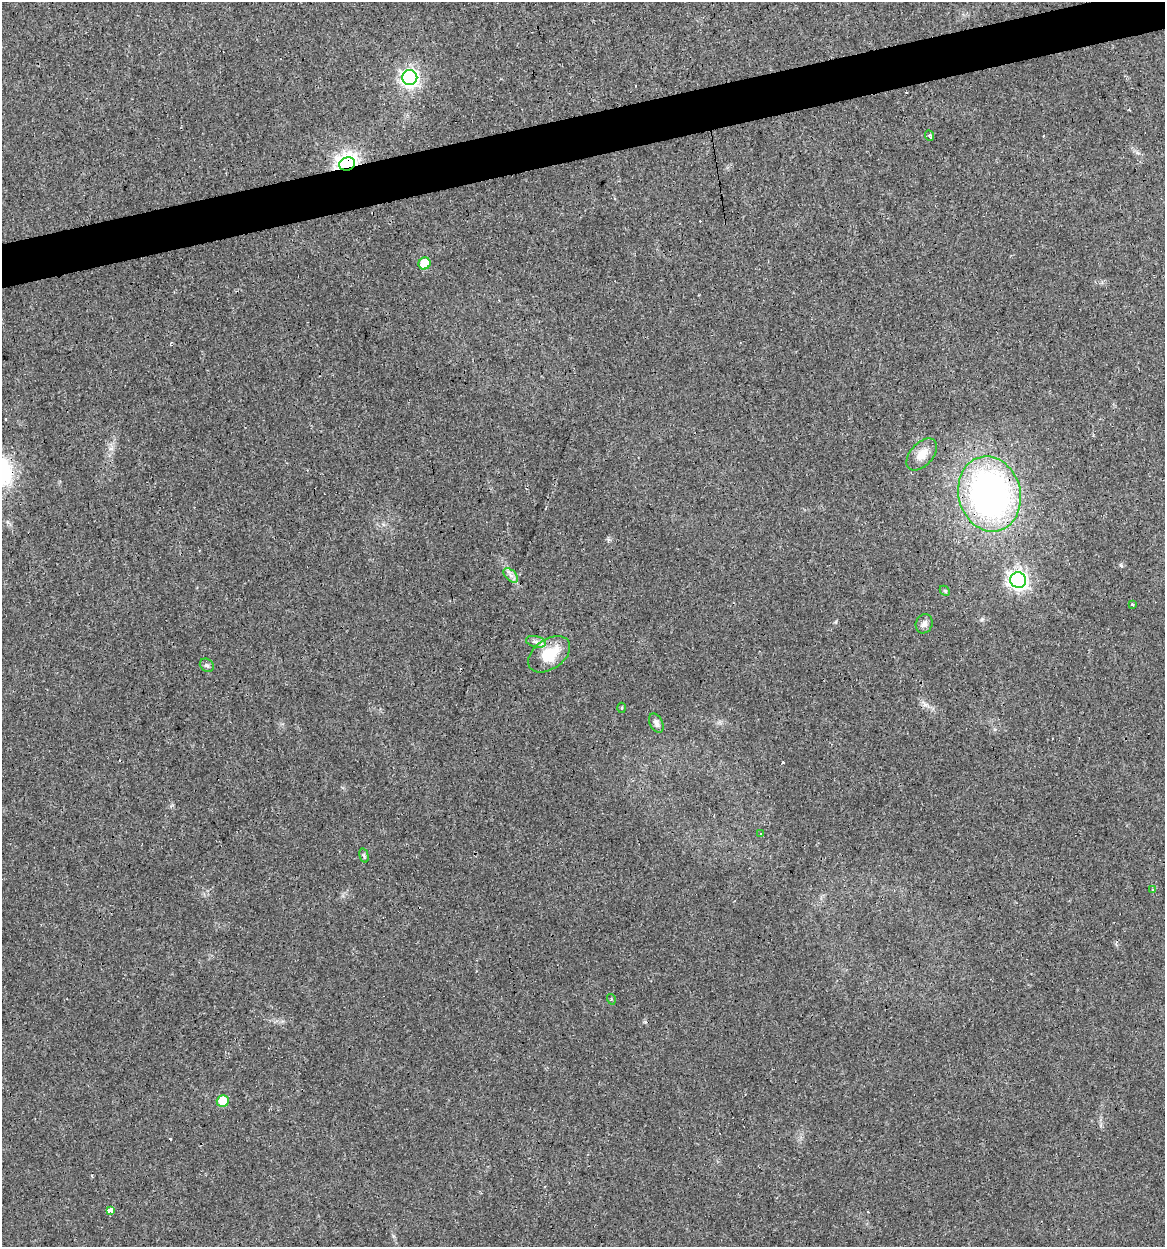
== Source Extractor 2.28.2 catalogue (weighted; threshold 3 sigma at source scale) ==
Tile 10 of 4 x 4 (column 2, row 3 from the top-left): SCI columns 1195-2357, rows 1245-2489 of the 4761 x 4978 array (HDU 1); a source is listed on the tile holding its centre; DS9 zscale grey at full resolution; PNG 1167 x 1249 px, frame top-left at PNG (2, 2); each listed source drawn as its Kron ellipse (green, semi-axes under 4 px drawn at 4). Shown black and unused: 4% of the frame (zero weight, under 3 of 4 exposures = <1% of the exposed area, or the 3 px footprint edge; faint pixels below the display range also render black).
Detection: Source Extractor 2.28.2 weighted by HDU 2 'WHT'; one run over the whole footprint, this tile lists its part. Background 0.021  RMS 0.0031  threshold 0.0139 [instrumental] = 3 sigma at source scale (4.5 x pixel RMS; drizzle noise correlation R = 1.50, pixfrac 1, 0.0396/0.0396 arcsec/px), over >= 5 px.
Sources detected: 28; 6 cosmic-ray / hot-pixel residue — neither listed nor drawn; the other 22 listed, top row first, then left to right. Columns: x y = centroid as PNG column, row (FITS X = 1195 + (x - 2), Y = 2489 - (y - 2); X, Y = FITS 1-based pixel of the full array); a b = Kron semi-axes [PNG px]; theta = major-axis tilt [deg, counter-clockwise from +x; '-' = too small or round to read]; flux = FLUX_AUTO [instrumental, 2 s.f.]
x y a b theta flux
410 77 7 7 - 120
930 136 5 3 - 1.2
347 164 8 6 21 200
424 263 6 6 - 8.8
922 454 19 11 48 4.1
989 494 38 31 -76 120
511 575 9 5 -45 1.2
1018 580 8 7 - 130
945 591 6 4 -44 0.39
1132 604 3 3 - 1.3
924 624 10 8 70 1.4
536 642 10 5 -13 1.2
549 654 23 15 34 10
207 665 7 6 - 0.69
622 708 5 3 - 0.28
656 723 10 6 -62 1.3
761 834 3 3 - 0.62
364 856 7 4 -75 0.54
1152 890 3 2 - 0.31
611 999 5 3 - 0.29
223 1101 6 6 - 6.1
111 1211 4 3 - 64
Overlapping masked pixels (flux is a lower limit): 3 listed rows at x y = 347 164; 424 263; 989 494
Unlisted compact peaks at least as high as the median listed source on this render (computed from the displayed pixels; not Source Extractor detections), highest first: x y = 1121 565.